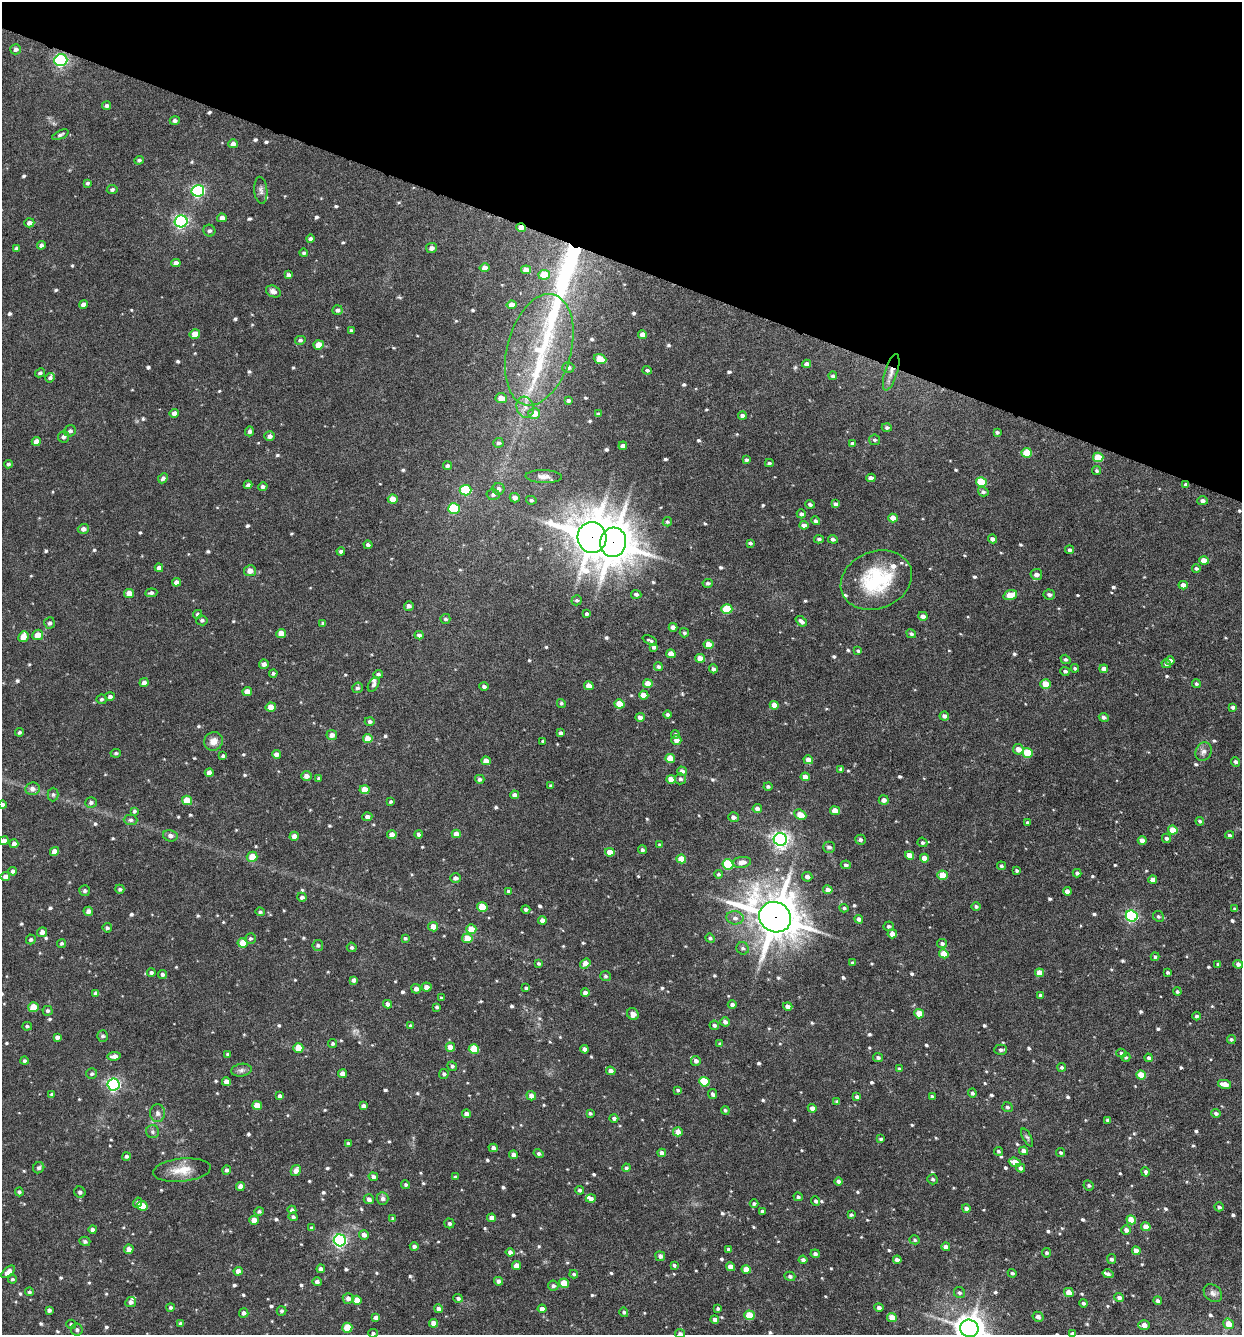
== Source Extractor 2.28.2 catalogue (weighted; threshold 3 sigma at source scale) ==
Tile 2 of 4 x 4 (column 2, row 1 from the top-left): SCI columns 1371-2610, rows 4004-5336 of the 5349 x 5336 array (HDU 1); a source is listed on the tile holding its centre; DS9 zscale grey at full resolution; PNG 1244 x 1337 px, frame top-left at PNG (2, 2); each listed source drawn as its Kron ellipse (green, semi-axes under 4 px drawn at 4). Shown black and unused: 20% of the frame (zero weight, under 4 of 8 exposures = <1% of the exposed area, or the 3 px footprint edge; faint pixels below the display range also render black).
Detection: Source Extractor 2.28.2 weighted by HDU 2 'WHT'; one run over the whole footprint, this tile lists its part. Background 0.0384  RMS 0.0045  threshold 0.0184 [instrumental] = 3 sigma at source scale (4.09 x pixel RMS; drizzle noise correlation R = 1.36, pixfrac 0.8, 0.05/0.05 arcsec/px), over >= 5 px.
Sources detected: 734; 1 inside a brighter object's white glare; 1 long thin detection or spike segment (spike, bleed or trail) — neither listed nor drawn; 8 inside a brighter listed object's ellipse — not listed separately; of the other 724, all 500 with FLUX_AUTO >= 0.733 (the completeness limit of this list) listed and drawn (224 fainter detections not listed), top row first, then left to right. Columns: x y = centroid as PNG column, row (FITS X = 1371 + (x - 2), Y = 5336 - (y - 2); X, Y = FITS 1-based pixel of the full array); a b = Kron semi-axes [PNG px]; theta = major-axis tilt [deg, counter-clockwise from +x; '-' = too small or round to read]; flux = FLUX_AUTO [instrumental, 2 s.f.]
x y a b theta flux
16 49 5 5 - 1.3
61 60 6 6 - 87
107 106 4 4 - 0.91
175 120 5 4 - 1
60 135 9 4 25 0.97
233 144 5 4 - 1.8
139 160 5 4 - 0.78
87 183 4 4 - 0.8
112 190 5 4 - 0.94
261 190 13 6 -84 1.6
198 191 6 6 - 74
222 218 5 4 - 2
181 221 6 6 - 100
29 223 5 4 - 1.7
521 227 5 4 - 3.6
209 231 6 5 - 1
310 238 4 4 - 1
41 245 4 4 - 1.2
16 248 4 3 - 1.1
431 248 5 5 - 1.9
304 253 4 4 - 0.76
176 263 5 4 - 2.1
485 268 5 4 - 2
526 270 5 4 - 2.6
289 275 4 4 - 1.2
544 275 5 5 - 10
273 291 8 5 -26 1.9
84 304 4 4 - 2.4
512 305 5 4 - 2.9
337 310 5 4 - 1.3
351 331 3 3 - 0.82
195 334 5 5 - 4.3
642 335 4 4 - 3
300 340 5 4 - 0.94
319 345 5 4 - 5.8
539 350 57 32 75 41
600 359 6 4 -21 7.3
807 364 4 4 - 1.8
568 367 6 5 - 1.2
647 370 4 4 - 0.74
891 372 19 6 73 3.2
40 373 5 4 - 0.81
833 376 4 4 - 0.84
50 378 5 4 - 1
501 398 5 5 - 3.9
568 400 4 4 - 0.94
525 407 10 8 -73 2.9
174 413 4 4 - 1.9
534 414 6 5 - 5.9
598 414 4 3 - 0.92
742 415 4 4 - 1.4
887 427 5 4 - 0.92
70 431 6 5 - 1.3
249 431 5 4 - 1.2
997 432 4 3 - 0.79
270 436 5 4 - 1.7
63 437 6 5 - 1.2
874 440 5 5 - 0.86
36 441 4 4 - 2.6
498 443 5 5 - 0.94
852 443 4 4 - 0.9
623 446 4 4 - 1.8
1027 453 5 5 - 7.3
1098 457 5 4 - 10
746 460 4 3 - 0.83
769 463 4 3 - 0.75
8 464 4 3 - 0.78
447 466 4 4 - 1.1
1097 471 5 4 - 0.76
544 477 18 6 -2 2.7
163 478 5 4 - 1.1
871 478 4 4 - 2.2
981 482 5 5 - 14
248 485 4 4 - 1.2
1186 485 4 4 - 1.6
263 487 5 4 - 1.2
498 489 6 6 - 1.6
466 490 6 5 - 21
983 492 5 4 - 1
493 495 6 5 - 1.1
515 498 5 4 - 2
393 499 5 4 - 5.4
531 500 5 4 - 0.86
1203 501 5 4 - 1.4
810 504 5 4 - 0.98
836 504 4 4 - 1.5
454 509 6 5 - 27
801 514 4 4 - 1.2
893 518 5 4 - 3.7
816 521 5 4 - 1.2
667 522 5 4 - 0.76
804 525 4 4 - 2.3
83 529 5 5 - 1.7
592 537 15 14 - 1000
819 539 5 4 - 0.83
833 539 5 4 - 1.1
992 539 4 3 - 1.4
613 542 15 13 76 1100
750 543 4 3 - 0.83
368 545 4 4 - 1.1
1070 550 4 4 - 1
341 551 4 3 - 1
1204 560 5 4 - 4.4
159 568 4 4 - 1.7
1196 568 4 4 - 0.77
250 571 6 5 - 3
1036 574 6 5 - 2
876 580 36 28 21 30
176 582 4 4 - 2.4
708 583 5 4 - 0.95
1183 585 4 4 - 3.3
129 593 5 4 - 3.9
151 593 6 4 7 1
636 594 5 4 - 1.2
1010 595 7 4 16 7.1
1049 595 6 5 - 1.3
577 600 5 5 - 0.85
409 606 5 4 - 1.2
727 609 5 5 - 15
198 614 4 4 - 0.84
587 614 4 4 - 0.96
923 616 4 4 - 2.2
445 619 5 5 - 0.89
202 620 6 5 - 0.97
801 621 6 4 -40 1.5
50 623 6 5 - 1
323 624 4 3 - 0.82
673 627 4 4 - 1.5
281 633 5 4 - 4.9
684 633 5 4 - 0.86
911 634 5 4 - 0.89
38 635 5 5 - 4.1
419 635 4 4 - 1.2
23 637 5 5 - 4.6
650 640 8 3 -25 0.74
709 644 5 4 - 4.8
654 647 4 4 - 1.2
858 651 4 3 - 0.76
671 654 5 4 - 4.4
700 658 5 4 - 3.7
1065 659 5 4 - 0.89
1170 661 4 4 - 1.7
264 664 5 4 - 1.7
1166 664 5 4 - 0.96
658 667 4 4 - 0.89
1075 668 4 4 - 0.84
713 669 4 4 - 1.2
1104 669 4 4 - 2.2
1065 671 5 4 - 0.82
273 673 4 4 - 0.88
378 674 5 4 - 0.88
144 683 4 4 - 1.6
648 684 5 4 - 4.1
1046 684 5 4 - 7.6
1196 684 4 4 - 0.79
374 685 8 5 60 1.2
484 686 4 4 - 0.96
589 686 5 4 - 3.7
357 688 5 5 - 1.1
247 692 5 4 - 3.9
644 695 5 4 - 4.2
110 697 5 4 - 1.3
101 699 5 5 - 0.79
561 703 4 4 - 0.77
619 704 5 4 - 7.7
774 705 4 4 - 4.2
271 707 5 4 - 3.7
1233 707 4 3 - 1.1
667 714 4 4 - 0.97
944 716 5 4 - 1.6
640 717 4 4 - 1.8
1104 717 5 4 - 1.2
370 721 5 4 - 1.2
19 732 4 4 - 0.75
561 733 4 3 - 1.2
675 734 4 4 - 0.76
332 735 5 5 - 2.3
368 738 5 4 - 4.5
676 740 5 5 - 2.3
213 741 10 9 - 3.4
543 741 3 3 - 0.84
1018 749 5 5 - 3.1
1203 752 9 7 64 1.7
116 753 5 4 - 0.74
1027 753 5 5 - 13
276 754 4 4 - 2
223 756 4 3 - 0.74
670 758 5 4 - 6
808 760 5 4 - 3
486 761 4 4 - 3.2
1236 762 5 4 - 1.1
841 769 4 4 - 0.75
682 771 5 4 - 1.9
209 773 4 4 - 2.1
306 776 5 4 - 2.2
805 777 4 4 - 3.2
318 778 4 3 - 0.74
480 779 5 4 - 1.1
671 779 5 4 - 4.7
680 779 6 5 - 1
551 786 3 3 - 0.79
768 787 4 4 - 0.86
32 789 7 6 - 1.8
365 790 5 4 - 5.8
53 795 7 5 89 0.86
514 795 4 4 - 1.7
187 800 5 4 - 8.1
884 800 5 4 - 1.6
91 802 6 5 - 1.1
390 802 4 3 - 0.74
2 805 4 4 - 1.2
757 809 4 4 - 2
134 811 4 4 - 0.81
835 811 5 4 - 5.6
800 815 6 4 -25 5
367 817 5 4 - 1.6
733 817 5 5 - 1.7
130 820 7 5 -1 0.94
1200 821 4 3 - 0.85
1027 822 4 3 - 0.76
1173 830 5 4 - 7.2
418 834 4 4 - 1.1
456 834 4 4 - 3.1
392 835 4 4 - 3.2
1229 835 4 3 - 0.83
170 836 7 5 -15 1.5
294 836 4 4 - 2.3
1166 838 4 4 - 0.98
780 839 6 6 - 180
860 840 5 5 - 1
1142 840 4 4 - 2.4
4 841 5 4 - 1.6
922 842 5 4 - 0.86
14 843 4 4 - 1.7
660 845 4 3 - 0.75
829 847 6 5 - 1.3
642 850 4 4 - 1
54 852 4 4 - 3.1
610 852 5 4 - 3.7
910 855 4 4 - 3.8
252 857 5 5 - 5
924 858 4 4 - 3.2
681 859 5 4 - 6
742 862 9 5 8 3
728 864 5 5 - 23
846 865 5 4 - 1.1
1001 866 4 4 - 0.76
13 871 4 4 - 1.1
1017 871 4 3 - 0.76
1077 873 4 4 - 1
718 874 4 4 - 0.75
943 875 5 4 - 8
5 877 4 4 - 1.9
807 877 5 4 - 1.7
455 878 5 5 - 1.4
1153 880 4 4 - 2.9
120 889 4 4 - 0.84
828 890 5 4 - 2.6
84 891 5 5 - 0.9
509 891 4 4 - 0.86
1067 891 4 4 - 2.2
302 897 4 4 - 1.1
976 906 4 4 - 0.99
482 907 5 5 - 11
844 908 4 4 - 0.8
526 909 4 4 - 1.1
1235 909 4 3 - 0.81
88 911 5 4 - 1.8
260 912 4 4 - 0.86
1132 916 6 5 - 63
1158 916 5 5 - 0.92
775 917 16 14 -31 1400
735 918 8 6 -8 1.8
859 919 4 4 - 1.4
542 920 4 4 - 2
889 926 5 4 - 0.9
433 927 5 5 - 3.3
107 928 5 5 - 0.82
471 929 5 5 - 5.9
42 932 5 4 - 1.9
892 934 5 4 - 3.1
405 938 4 3 - 0.73
467 938 5 5 - 5.5
710 938 5 4 - 0.9
31 939 5 5 - 0.82
250 939 5 5 - 0.89
62 943 5 4 - 0.8
243 943 5 5 - 7.7
942 943 5 4 - 1.1
318 945 5 5 - 0.97
352 947 5 4 - 0.87
743 948 6 6 - 1.1
944 954 5 4 - 5.9
1155 957 4 4 - 0.76
539 963 4 3 - 0.74
585 963 5 4 - 3.1
852 963 4 4 - 0.79
1218 964 4 3 - 0.86
1238 964 5 4 - 1.7
151 973 4 4 - 0.9
1040 973 4 4 - 4.3
1168 973 3 3 - 0.89
162 974 4 4 - 1
605 976 5 5 - 0.82
354 980 4 4 - 1.5
426 987 5 4 - 2.5
526 988 4 3 - 0.78
416 989 5 4 - 1.9
1177 991 4 4 - 0.74
96 993 4 4 - 1.9
585 993 4 4 - 2.2
1041 995 3 3 - 1.1
441 998 3 3 - 0.73
387 1004 4 4 - 1.9
732 1004 4 4 - 1.2
788 1006 5 4 - 1.9
33 1007 5 5 - 8
437 1007 3 3 - 0.77
47 1011 5 5 - 0.85
633 1014 6 5 - 2.4
919 1014 5 4 - 7.5
1197 1016 4 4 - 0.85
725 1022 5 4 - 1.7
714 1025 5 4 - 0.99
27 1026 5 4 - 0.74
410 1026 4 3 - 0.76
103 1036 5 5 - 0.95
57 1037 4 4 - 1.4
1231 1039 4 4 - 0.78
333 1043 5 4 - 0.76
720 1044 4 3 - 0.74
450 1047 5 4 - 3.5
298 1048 5 4 - 7.2
474 1049 5 5 - 12
585 1049 4 4 - 1.8
1001 1050 6 5 - 1.1
1121 1053 5 4 - 0.79
228 1054 4 3 - 0.83
114 1056 7 4 8 2.1
878 1057 5 4 - 1
1126 1057 4 4 - 0.74
1149 1058 4 4 - 0.96
24 1061 4 4 - 0.85
696 1061 5 4 - 1.6
452 1066 5 4 - 0.87
1062 1067 4 4 - 0.86
899 1069 4 3 - 0.79
241 1070 10 6 8 1.4
611 1071 5 4 - 1.8
92 1074 5 5 - 0.83
342 1074 4 4 - 3.3
444 1074 5 5 - 0.91
1141 1075 5 4 - 8.3
226 1082 4 4 - 3
704 1082 5 5 - 16
114 1084 6 6 - 91
1224 1084 7 4 -11 3.9
678 1090 4 3 - 0.77
972 1093 4 4 - 0.87
52 1094 4 3 - 0.75
713 1094 5 4 - 1
280 1096 4 4 - 1.2
531 1096 5 4 - 2.6
932 1096 4 3 - 0.73
857 1097 4 3 - 1.3
837 1102 4 3 - 0.92
257 1105 5 4 - 6
363 1106 4 4 - 1.6
1007 1107 5 5 - 0.96
812 1108 4 4 - 2.1
725 1110 4 4 - 0.77
157 1113 9 7 -86 1.6
590 1113 4 4 - 0.77
1216 1113 4 4 - 1.1
466 1114 4 4 - 1.9
614 1118 4 4 - 0.97
1108 1120 4 3 - 1.1
152 1132 6 6 - 1
678 1132 5 4 - 2.9
1027 1137 10 4 -62 0.8
881 1139 4 3 - 0.77
348 1143 4 3 - 0.74
493 1148 4 4 - 1.7
998 1151 4 4 - 0.81
1024 1151 4 4 - 2.5
662 1153 4 4 - 2.1
1061 1153 4 4 - 0.75
539 1154 5 4 - 0.9
514 1155 4 4 - 1.9
126 1156 4 4 - 0.98
1015 1162 6 4 -20 4.3
39 1168 6 5 - 1.1
626 1168 4 4 - 0.82
1020 1168 5 4 - 1.4
182 1170 29 11 6 7
227 1170 5 4 - 1
296 1171 5 5 - 2.6
1145 1172 5 4 - 1
373 1177 5 4 - 1.2
455 1177 4 3 - 0.78
933 1179 5 5 - 0.88
839 1181 4 4 - 1.4
406 1185 4 4 - 0.91
1089 1185 5 5 - 0.93
240 1186 4 4 - 2
580 1190 4 4 - 1
19 1192 4 4 - 0.75
80 1192 6 5 - 1.1
798 1197 5 4 - 0.88
383 1198 6 6 - 1.4
369 1199 5 5 - 1.7
591 1199 5 4 - 1.6
816 1201 5 4 - 0.95
138 1202 5 4 - 0.86
754 1204 4 4 - 0.9
142 1206 5 5 - 7.5
1219 1207 5 4 - 0.95
966 1208 4 4 - 1.4
292 1210 4 4 - 1.1
259 1211 5 4 - 0.81
762 1211 3 3 - 0.84
851 1215 4 3 - 0.81
293 1217 4 4 - 1
491 1218 4 4 - 2.4
393 1219 4 4 - 0.79
254 1220 5 4 - 4.5
1131 1220 5 4 - 6.4
449 1223 5 5 - 0.94
1146 1227 5 4 - 5
312 1228 4 4 - 0.84
93 1229 4 4 - 1.4
1126 1230 5 4 - 1.9
364 1235 5 4 - 1.9
340 1240 6 6 - 96
915 1240 5 4 - 0.81
85 1241 5 4 - 0.95
414 1246 4 4 - 1.2
946 1247 4 4 - 2
129 1249 5 4 - 2.7
728 1249 4 3 - 0.74
1136 1251 4 4 - 3.8
510 1252 4 4 - 1.6
1046 1253 4 4 - 0.78
815 1254 4 4 - 1.3
660 1256 5 4 - 1.5
1111 1259 5 4 - 1.2
803 1260 4 4 - 1.4
897 1260 4 4 - 2.1
674 1265 4 3 - 0.76
516 1266 4 4 - 3.3
730 1267 4 4 - 3.4
321 1269 4 4 - 1.8
746 1270 5 4 - 5.2
238 1271 4 4 - 2.4
8 1272 8 4 38 2.5
1012 1273 4 4 - 0.75
574 1274 4 4 - 0.78
1108 1274 5 4 - 0.91
790 1276 5 4 - 1
12 1279 4 4 - 0.78
498 1281 4 4 - 1.6
317 1282 5 4 - 1.2
564 1283 5 4 - 9.2
553 1286 5 5 - 1.1
29 1292 4 4 - 0.78
959 1293 6 5 - 0.97
1069 1293 5 4 - 4.3
1213 1293 10 8 -42 1.7
1119 1297 4 4 - 1.7
348 1298 5 5 - 1.9
458 1298 4 4 - 0.98
357 1300 4 4 - 4.3
1158 1301 4 4 - 1.4
131 1302 5 5 - 1.4
1084 1303 4 4 - 0.89
170 1307 4 4 - 0.84
879 1308 5 4 - 1.5
439 1309 4 4 - 2
542 1309 4 4 - 2.1
718 1309 3 3 - 0.77
49 1310 4 4 - 1.2
281 1311 5 4 - 0.9
624 1312 5 4 - 0.88
244 1313 5 4 - 1.4
749 1315 5 5 - 10
376 1317 4 4 - 1.6
892 1317 5 4 - 4.6
1038 1317 5 5 - 1.8
715 1319 4 4 - 1.8
180 1323 4 4 - 0.87
434 1323 4 4 - 3.1
71 1324 5 4 - 0.75
1228 1324 5 5 - 3.8
1144 1325 6 4 1 2.8
347 1328 5 5 - 9.1
969 1328 9 8 - 560
77 1330 6 6 - 1
373 1333 4 4 - 0.82
680 1334 5 4 - 1.1
1072 1334 4 4 - 1.2
Overlapping masked pixels (flux is a lower limit): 6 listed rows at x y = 521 227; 891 372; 1186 485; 592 537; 613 542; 775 917
Isophote crosses this tile's border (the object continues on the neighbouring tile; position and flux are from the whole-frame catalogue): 6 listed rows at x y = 2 805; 4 841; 969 1328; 373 1333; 680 1334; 1072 1334